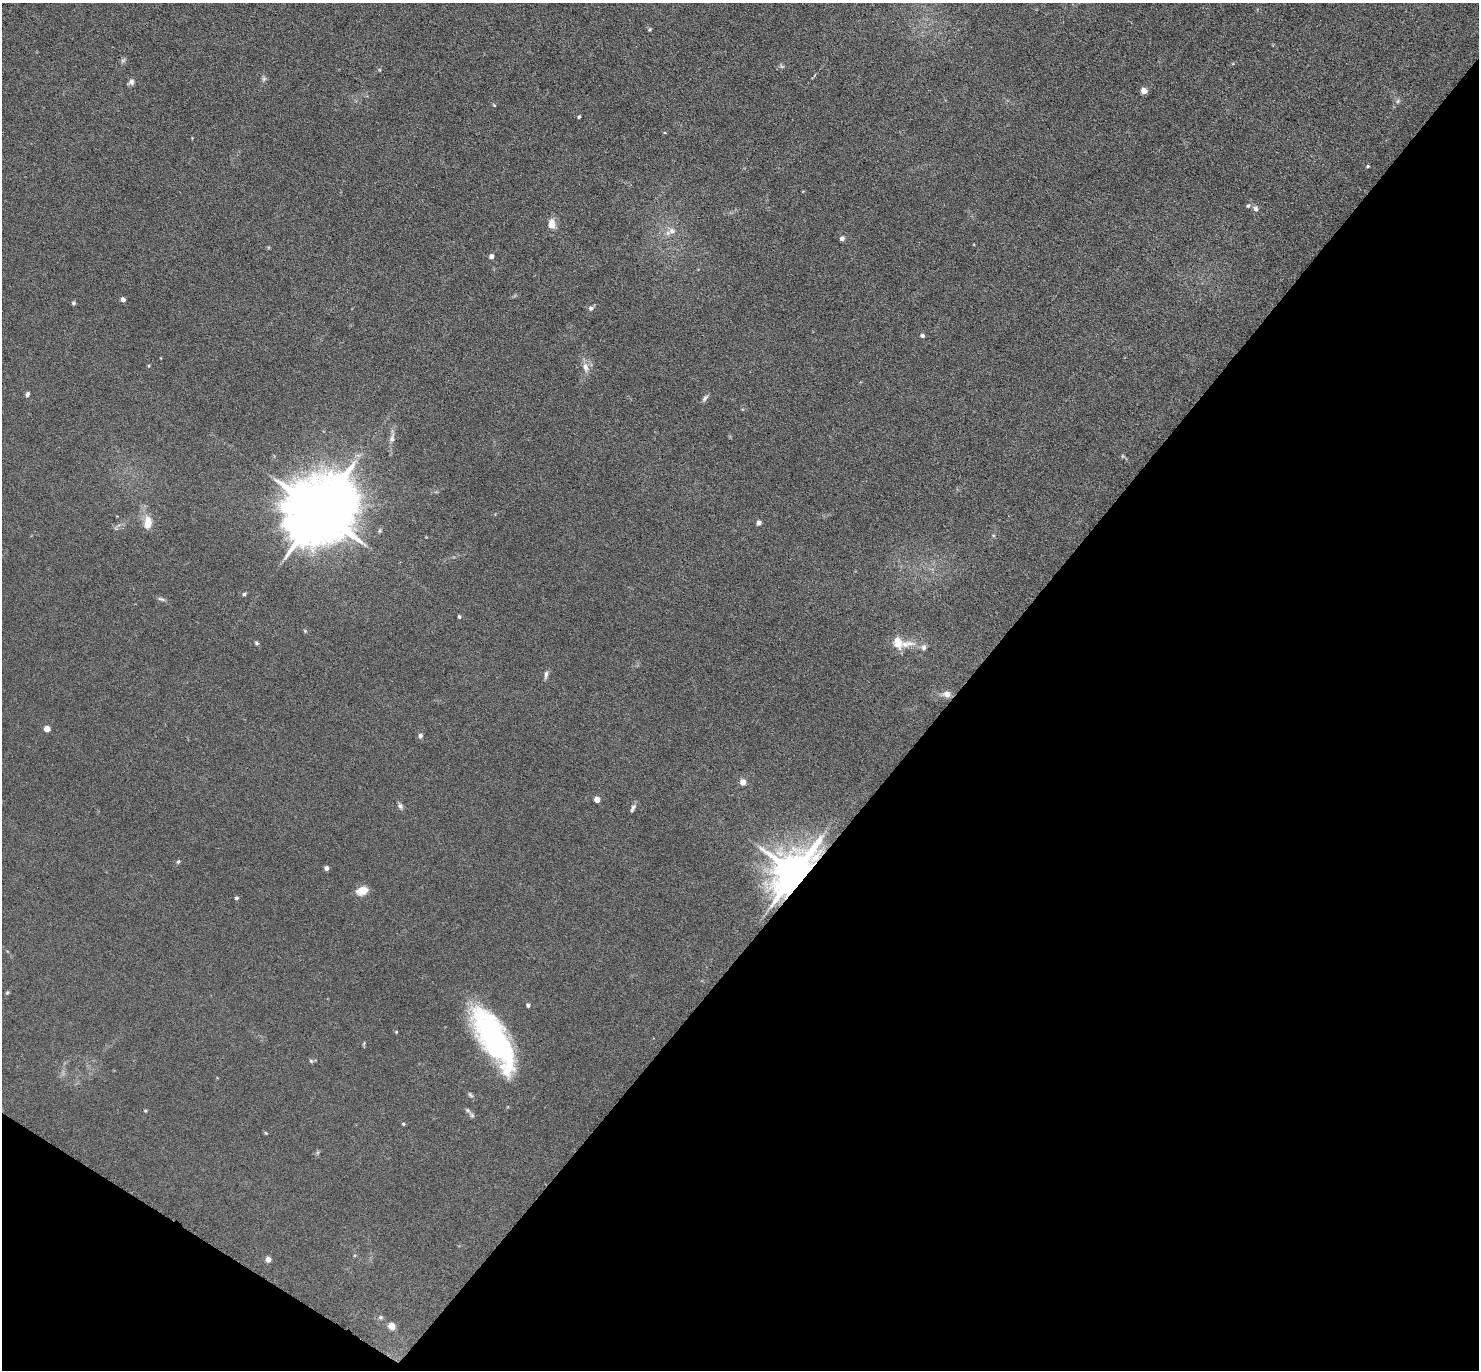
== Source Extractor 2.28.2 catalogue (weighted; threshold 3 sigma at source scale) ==
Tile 15 of 4 x 4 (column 3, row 4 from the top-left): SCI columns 2998-4474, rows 447-1814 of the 6080 x 6070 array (HDU 1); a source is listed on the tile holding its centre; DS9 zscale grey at full resolution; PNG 1481 x 1372 px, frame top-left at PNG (2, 3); no overlay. Shown black and unused: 38% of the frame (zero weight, under 3 of 6 exposures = <1% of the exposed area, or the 3 px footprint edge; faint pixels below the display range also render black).
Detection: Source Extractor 2.28.2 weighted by HDU 2 'WHT'; one run over the whole footprint, this tile lists its part. Background 0.034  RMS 0.0039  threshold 0.0158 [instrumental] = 3 sigma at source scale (4.09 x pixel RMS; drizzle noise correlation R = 1.36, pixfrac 0.8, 0.05/0.05 arcsec/px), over >= 5 px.
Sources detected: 66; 1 too faint to see at this stretch — not listed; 4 inside a brighter listed object's ellipse — not listed separately; the other 61 listed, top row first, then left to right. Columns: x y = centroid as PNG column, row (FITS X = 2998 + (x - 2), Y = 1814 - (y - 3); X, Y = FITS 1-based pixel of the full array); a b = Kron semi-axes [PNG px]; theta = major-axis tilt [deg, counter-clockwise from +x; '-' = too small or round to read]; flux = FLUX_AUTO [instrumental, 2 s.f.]
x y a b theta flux
649 29 5 5 - 0.46
123 60 7 5 30 0.7
264 79 7 6 - 0.76
131 82 8 6 52 1.3
1144 91 5 4 - 4.3
1398 101 6 5 - 0.72
494 105 5 3 - 0.3
579 117 4 3 - 0.4
192 138 3 3 - 0.21
1368 166 4 3 - 0.39
1248 206 6 5 - 0.69
1256 209 8 7 - 1.1
552 224 13 9 -88 3
672 231 9 8 - 2.2
842 238 5 4 - 1.3
491 256 5 5 - 1.3
123 299 4 4 - 1.5
73 303 5 4 - 0.65
591 308 6 6 - 0.91
922 336 5 5 - 0.87
149 366 5 3 - 0.35
585 367 13 8 -75 2.4
27 394 6 4 65 0.75
705 398 11 5 49 0.96
392 438 15 6 78 2
1122 456 6 4 -71 0.46
319 511 20 16 46 4300
148 522 14 8 86 5.1
759 523 5 5 - 1.4
244 594 4 4 - 0.52
161 599 11 4 -19 0.85
459 617 4 3 - 0.53
305 631 5 4 - 0.38
257 643 6 4 -28 0.52
907 644 34 11 13 5.7
546 674 11 5 82 1.1
947 694 9 7 -4 2.3
47 729 5 4 - 3.1
420 736 7 6 - 0.84
743 782 6 5 - 2.6
597 799 4 4 - 4.2
400 806 8 6 -50 1
633 808 11 5 60 1
178 862 5 4 - 0.63
326 868 4 4 - 1.3
795 873 13 10 49 1400
362 891 11 8 15 5
236 898 4 4 - 0.68
7 993 5 4 - 0.44
528 1005 5 4 - 0.78
396 1032 4 4 - 0.33
494 1037 68 25 -59 69
311 1061 6 5 - 0.57
470 1095 8 5 -45 0.7
468 1110 10 6 -45 1.1
146 1111 5 4 - 0.4
403 1124 4 4 - 0.39
266 1133 5 3 - 0.32
268 1260 5 5 - 2.2
380 1317 7 5 20 0.58
392 1327 8 6 -62 2.8
Overlapping masked pixels (flux is a lower limit): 1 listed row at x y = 795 873